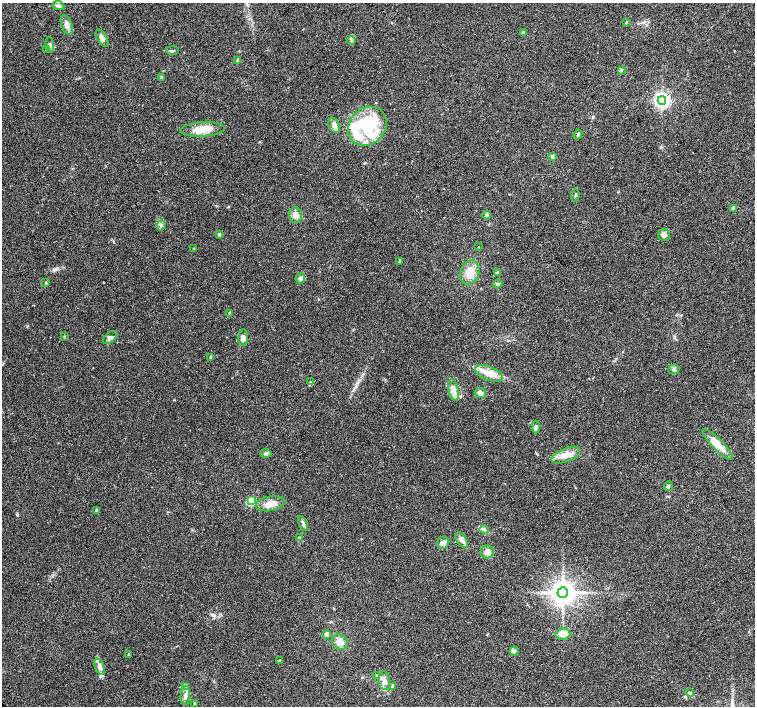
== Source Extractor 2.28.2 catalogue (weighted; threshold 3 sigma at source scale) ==
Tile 10 of 4 x 4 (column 2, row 3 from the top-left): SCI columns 1528-3032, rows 1595-3002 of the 6070 x 6070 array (HDU 1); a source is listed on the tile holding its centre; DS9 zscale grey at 2 x 2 block average (1 PNG px = mean of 2 x 2 image px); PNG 757 x 708 px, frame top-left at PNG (2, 3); each listed source drawn as its Kron ellipse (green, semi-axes under 4 px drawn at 4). Shown black and unused: <1% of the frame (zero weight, under 2 of 3 exposures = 2% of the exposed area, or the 3 px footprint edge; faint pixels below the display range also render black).
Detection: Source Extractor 2.28.2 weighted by HDU 2 'WHT'; one run over the whole footprint, this tile lists its part. Background 0.118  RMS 0.0099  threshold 0.0445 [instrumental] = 3 sigma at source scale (4.5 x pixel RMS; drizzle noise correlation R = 1.50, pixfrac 1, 0.0396/0.0396 arcsec/px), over >= 5 px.
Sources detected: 80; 1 cosmic-ray / hot-pixel residue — neither listed nor drawn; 7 inside a brighter listed object's ellipse — not listed separately; the other 72 listed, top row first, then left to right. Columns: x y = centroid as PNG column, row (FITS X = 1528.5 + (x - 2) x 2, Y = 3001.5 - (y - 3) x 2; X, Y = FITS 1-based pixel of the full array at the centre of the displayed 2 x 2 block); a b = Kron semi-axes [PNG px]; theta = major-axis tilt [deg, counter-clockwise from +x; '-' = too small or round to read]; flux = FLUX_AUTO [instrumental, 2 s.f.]
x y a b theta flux
58 6 6 3 -25 5.9
626 22 3 2 - 1.6
67 25 10 5 -71 11
524 32 4 3 - 2.9
102 38 10 4 -57 9.2
351 40 4 3 - 2.9
50 45 8 3 -83 4.5
47 49 2 2 - 1.2
172 51 6 2 -3 2.5
238 60 3 3 - 6.8
621 70 4 2 - 1.8
162 78 3 3 - 2.3
662 100 4 4 - 660
334 125 8 5 -64 9.6
367 126 21 18 46 97
203 129 22 7 3 37
578 134 5 3 - 3.5
552 157 4 3 - 3.9
575 195 6 2 81 2
733 208 3 3 - 11
295 215 7 6 - 11
487 215 4 3 - 2.7
161 225 5 4 - 4.6
219 234 2 2 - 4.8
664 235 6 6 - 6.9
478 247 2 2 - 1
193 248 2 2 - 1.1
399 261 4 2 - 2.3
497 272 4 2 - 2
470 273 12 9 72 26
300 278 5 4 - 7.3
46 283 3 3 - 2.6
498 284 5 3 - 3.3
229 313 3 3 - 1.6
64 337 3 2 - 1.6
110 338 8 5 40 7.4
243 338 8 5 86 9.1
211 357 3 2 - 5.9
674 369 5 4 - 5.4
489 373 15 6 -22 28
311 382 3 3 - 1.8
453 390 11 5 -78 17
480 393 5 5 - 7.1
536 427 6 4 87 6.3
718 444 21 5 -46 32
266 453 5 4 - 4
566 455 15 6 22 22
669 486 5 3 - 2.7
251 501 3 3 - 120
270 504 15 7 10 23
96 510 2 2 - 3.7
303 524 8 3 -69 4.9
484 530 4 3 - 3.4
299 538 3 3 - 2.2
462 540 8 5 -54 8.2
443 543 6 5 - 7.9
487 552 6 6 - 12
563 592 5 5 - 2300
326 634 3 3 - 11
563 634 7 5 5 18
340 642 8 7 - 14
514 651 5 3 - 3.5
128 654 3 2 - 1.4
280 661 3 3 - 5.2
100 667 8 4 -68 12
377 675 3 2 - 1.7
384 681 9 6 -88 13
185 686 3 3 - 20
392 686 3 3 - 1.7
690 693 4 3 - 3.1
185 696 9 4 84 9.1
195 704 3 2 - 6.5
Diffuse or blended objects may show on this block-average render without a row.